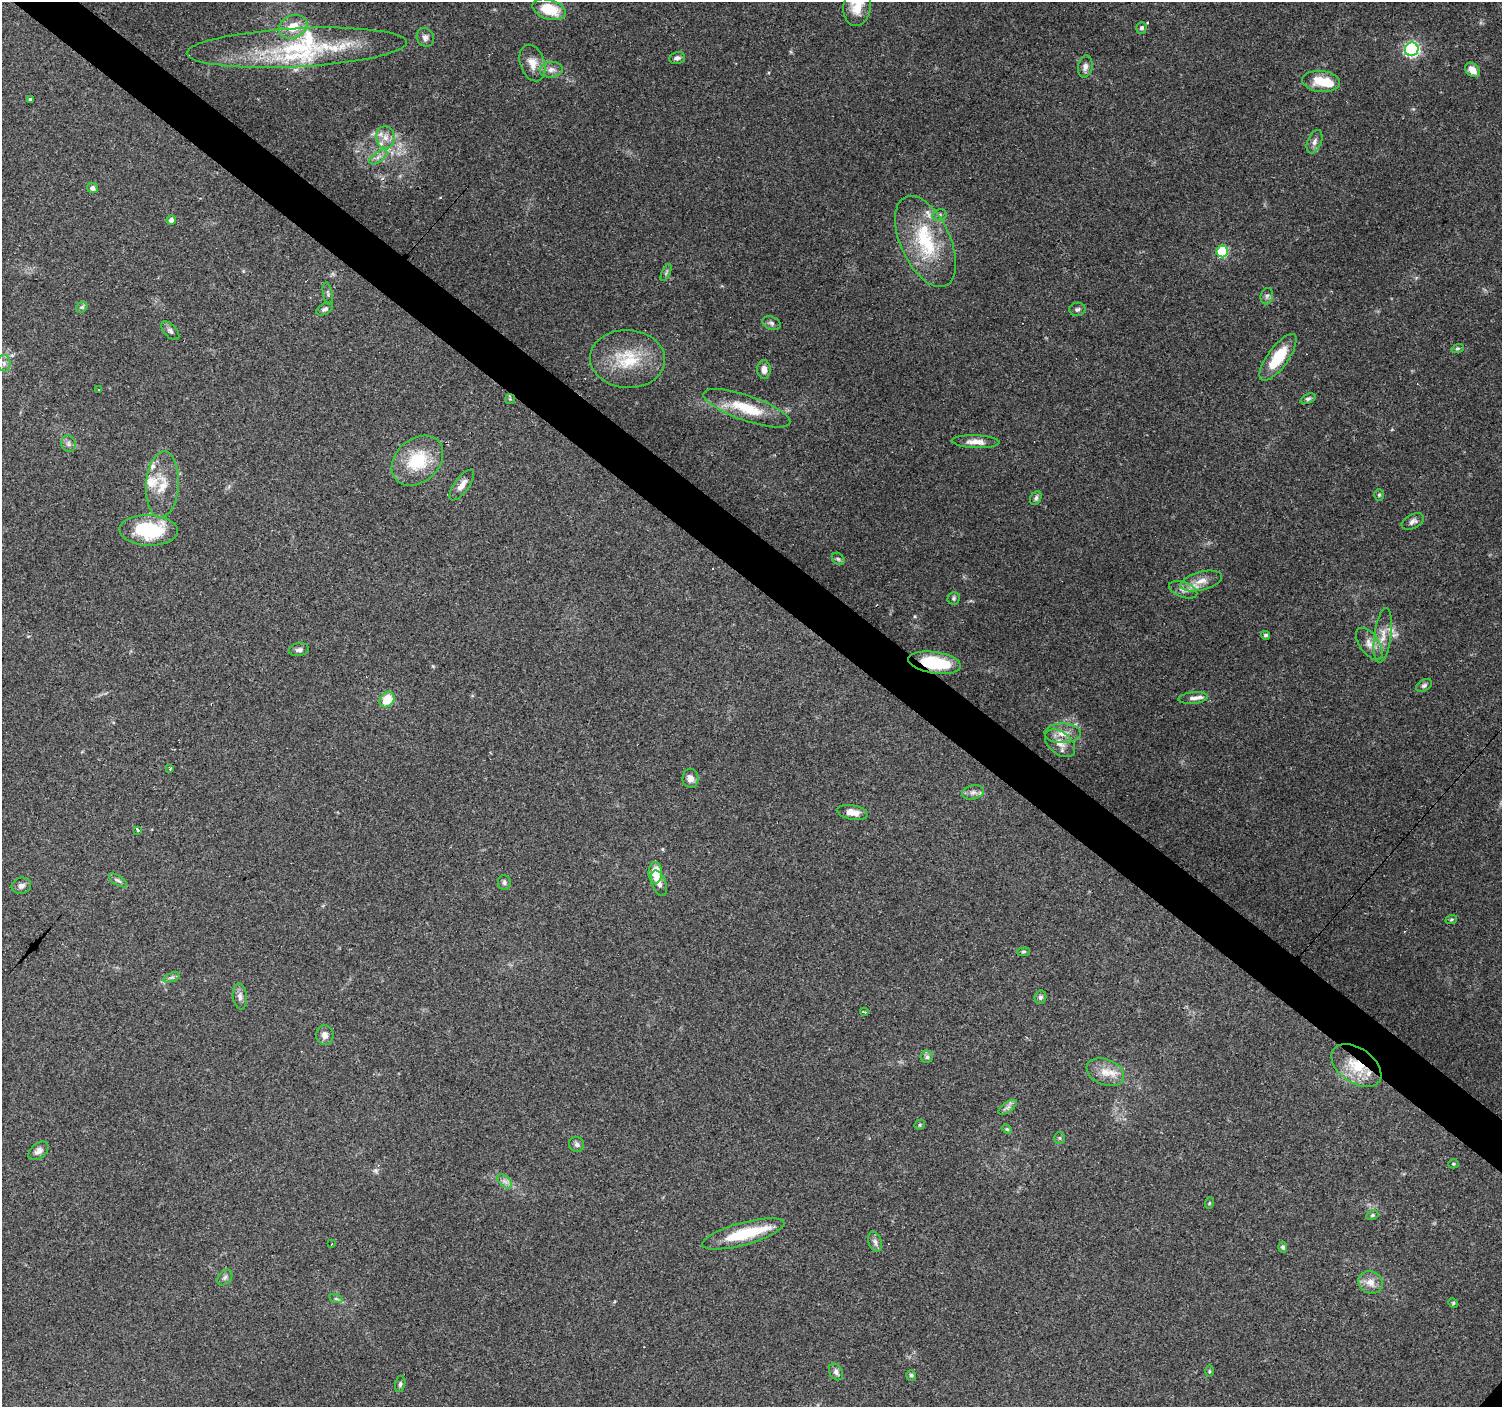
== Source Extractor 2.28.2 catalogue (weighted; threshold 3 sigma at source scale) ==
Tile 11 of 4 x 4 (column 3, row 3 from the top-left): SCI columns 2999-4498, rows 1573-2977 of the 6000 x 6021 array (HDU 1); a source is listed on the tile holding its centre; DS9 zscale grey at full resolution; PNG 1504 x 1409 px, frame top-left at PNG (2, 2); each listed source drawn as its Kron ellipse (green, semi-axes under 4 px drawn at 4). Shown black and unused: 4% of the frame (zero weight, under 3 of 4 exposures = <1% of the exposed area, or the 3 px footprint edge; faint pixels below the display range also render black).
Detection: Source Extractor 2.28.2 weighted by HDU 2 'WHT'; one run over the whole footprint, this tile lists its part. Background 0.0861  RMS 0.0052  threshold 0.0234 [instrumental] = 3 sigma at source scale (4.5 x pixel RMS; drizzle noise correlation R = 1.50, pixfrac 1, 0.0396/0.0396 arcsec/px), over >= 5 px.
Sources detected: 125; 8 cosmic-ray / hot-pixel residue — neither listed nor drawn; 13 inside a brighter listed object's ellipse — not listed separately; the other 104 listed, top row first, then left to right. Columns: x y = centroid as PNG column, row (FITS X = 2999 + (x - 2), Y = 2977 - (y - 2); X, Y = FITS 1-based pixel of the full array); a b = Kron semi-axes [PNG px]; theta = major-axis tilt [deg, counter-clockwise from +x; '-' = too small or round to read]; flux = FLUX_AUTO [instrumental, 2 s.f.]
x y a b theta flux
857 6 20 14 82 11
549 9 17 10 -18 15
293 27 14 11 24 11
1141 28 6 5 - 1.3
425 37 10 8 -62 2.4
297 48 110 19 3 55
1412 49 7 6 - 96
677 58 8 6 14 1.6
532 63 19 12 -71 6.1
1085 67 11 7 81 2.5
551 70 11 7 7 3.1
1472 70 8 6 -39 4.6
1321 81 19 10 -5 12
30 99 3 3 - 2.3
386 137 11 9 -87 4.2
1315 142 12 7 67 2.5
378 157 10 5 36 2.1
93 188 6 5 - 1.8
939 215 7 5 20 1.4
171 220 4 4 - 2.1
925 241 49 25 -65 35
1222 251 6 5 - 38
666 273 9 4 65 1
328 293 11 5 -80 1
1267 296 8 6 77 1.4
82 307 6 5 - 0.87
325 309 9 5 28 1.3
1077 309 8 6 12 1.3
771 323 9 6 -20 1.6
170 331 11 6 -47 1.7
1458 348 6 4 18 0.94
1278 357 28 10 54 17
627 359 37 29 -3 26
4 363 8 6 -86 2.2
764 369 9 7 -90 3.2
99 389 3 3 - 3.5
510 399 5 5 - 0.73
1308 399 8 4 22 1.2
747 408 46 12 -19 20
976 442 23 6 -2 4.7
68 444 8 7 - 1.8
417 461 29 21 42 24
162 485 33 16 86 13
462 485 18 7 54 4
1379 495 6 5 - 0.77
1036 498 7 5 63 1.2
1413 521 12 7 27 2.3
149 530 29 15 -2 35
838 559 7 5 -44 0.96
1201 581 21 9 15 6.5
1183 590 15 7 -19 3.2
954 598 6 6 - 0.9
1266 635 4 4 - 1.1
1383 636 28 8 82 6.7
1369 644 18 9 -55 4.9
299 650 10 6 9 1.7
935 663 27 10 -8 30
1424 685 9 5 30 1.3
1193 698 15 5 5 2.2
387 699 8 7 - 11
1063 733 18 10 0 6
1060 743 17 11 -40 5.7
170 769 3 3 - 1.7
690 778 9 8 - 3.1
973 792 11 7 13 2.3
852 812 15 7 -11 5.2
137 830 3 2 - 1.1
655 873 11 7 -88 10
118 880 10 4 -33 1.3
504 882 7 6 - 1.3
659 883 13 7 -70 3.1
21 886 10 8 17 2.2
1451 920 6 4 18 0.7
1023 952 6 4 5 0.77
172 977 9 4 19 1.3
240 996 13 7 -83 2.6
1040 997 7 6 - 1.4
864 1012 4 2 - 0.97
325 1035 10 8 -79 3.1
927 1057 6 6 - 1.3
1356 1066 28 17 -35 19
1105 1072 19 12 -21 8.1
1008 1107 10 5 35 1.8
920 1125 5 4 - 0.77
1007 1129 5 4 - 0.59
1059 1138 5 5 - 0.84
577 1144 8 7 - 1.7
38 1151 11 7 41 2.7
1453 1164 5 4 - 0.63
505 1181 9 5 -44 2
1209 1203 6 3 71 0.54
1372 1215 6 4 28 0.85
743 1234 42 11 15 23
875 1242 10 6 -71 2
332 1244 2 2 - 0.48
1283 1247 5 4 - 1.3
225 1278 9 6 49 1.5
1371 1282 12 11 - 5.1
336 1299 7 4 -19 0.91
1453 1303 5 4 - 0.67
1210 1371 5 3 - 0.53
836 1372 9 6 -57 1.8
911 1375 5 5 - 0.92
400 1384 8 5 76 1.2
Overlapping masked pixels (flux is a lower limit): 2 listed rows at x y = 935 663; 1356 1066
Isophote crosses this tile's border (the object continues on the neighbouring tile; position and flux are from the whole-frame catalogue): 1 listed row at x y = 857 6